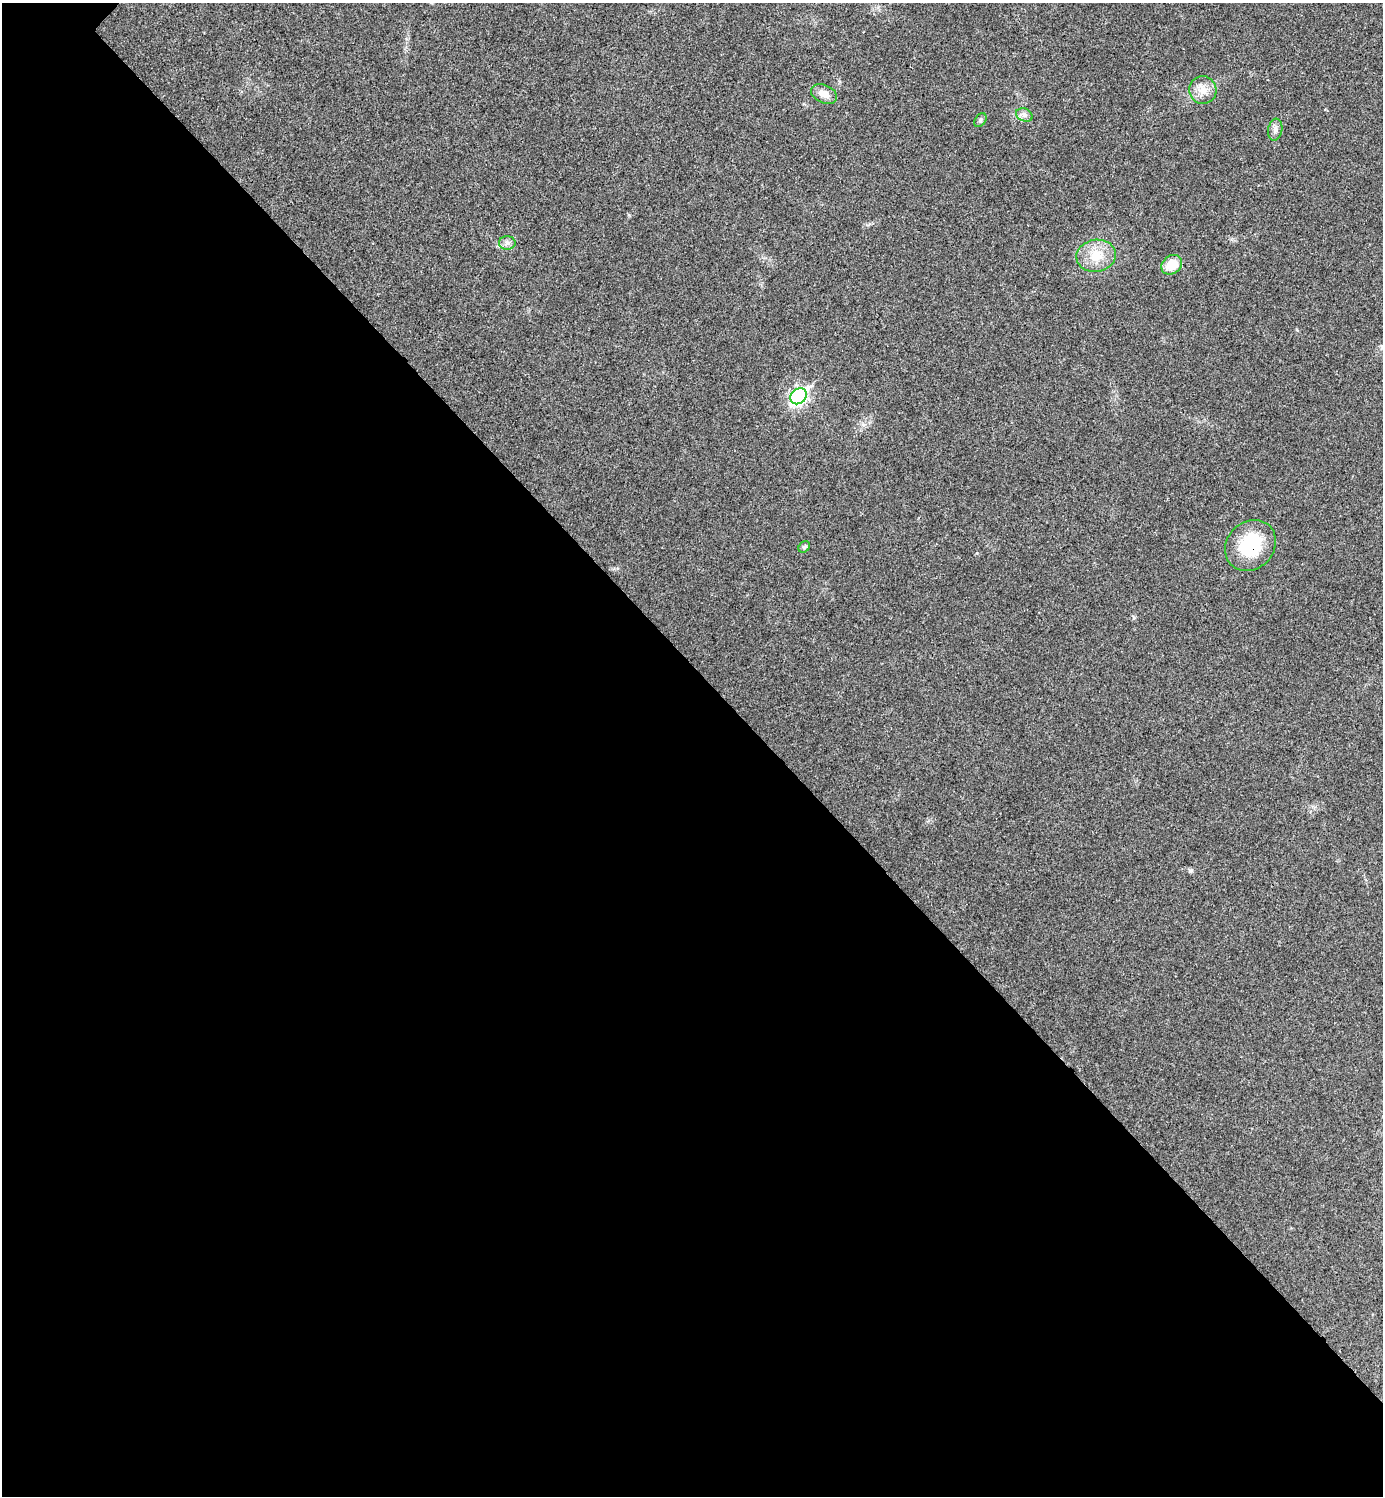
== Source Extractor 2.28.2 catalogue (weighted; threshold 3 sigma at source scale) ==
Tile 14 of 4 x 4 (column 2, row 4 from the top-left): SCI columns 1541-2921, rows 20-1513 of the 5998 x 5998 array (HDU 1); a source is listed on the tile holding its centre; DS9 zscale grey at full resolution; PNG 1385 x 1498 px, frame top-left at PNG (2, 3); each listed source drawn as its Kron ellipse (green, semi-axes under 4 px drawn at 4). Shown black and unused: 55% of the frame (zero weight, under 3 of 4 exposures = <1% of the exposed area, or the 3 px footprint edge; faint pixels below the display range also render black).
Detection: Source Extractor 2.28.2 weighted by HDU 2 'WHT'; one run over the whole footprint, this tile lists its part. Background 0.02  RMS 0.0055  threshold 0.0247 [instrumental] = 3 sigma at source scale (4.5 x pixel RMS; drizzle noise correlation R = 1.50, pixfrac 1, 0.05/0.05 arcsec/px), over >= 5 px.
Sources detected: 11; all 11 listed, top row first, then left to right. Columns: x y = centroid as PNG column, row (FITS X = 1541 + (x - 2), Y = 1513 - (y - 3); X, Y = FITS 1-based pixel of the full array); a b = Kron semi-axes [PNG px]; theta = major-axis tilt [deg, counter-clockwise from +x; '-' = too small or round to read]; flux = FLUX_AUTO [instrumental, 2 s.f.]
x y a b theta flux
1203 90 14 13 - 6.1
824 94 13 9 -24 4.9
1024 115 8 6 -22 2
980 120 8 5 52 1.1
1275 130 11 7 81 2.2
507 243 8 6 -1 2
1096 256 20 16 9 12
1172 265 11 9 36 11
798 396 9 7 46 140
1250 545 27 23 44 30
804 547 6 5 - 1
Overlapping masked pixels (flux is a lower limit): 1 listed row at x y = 1250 545
Unlisted compact peaks at least as high as the median listed source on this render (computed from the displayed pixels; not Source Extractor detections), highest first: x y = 1190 871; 1134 618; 629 215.